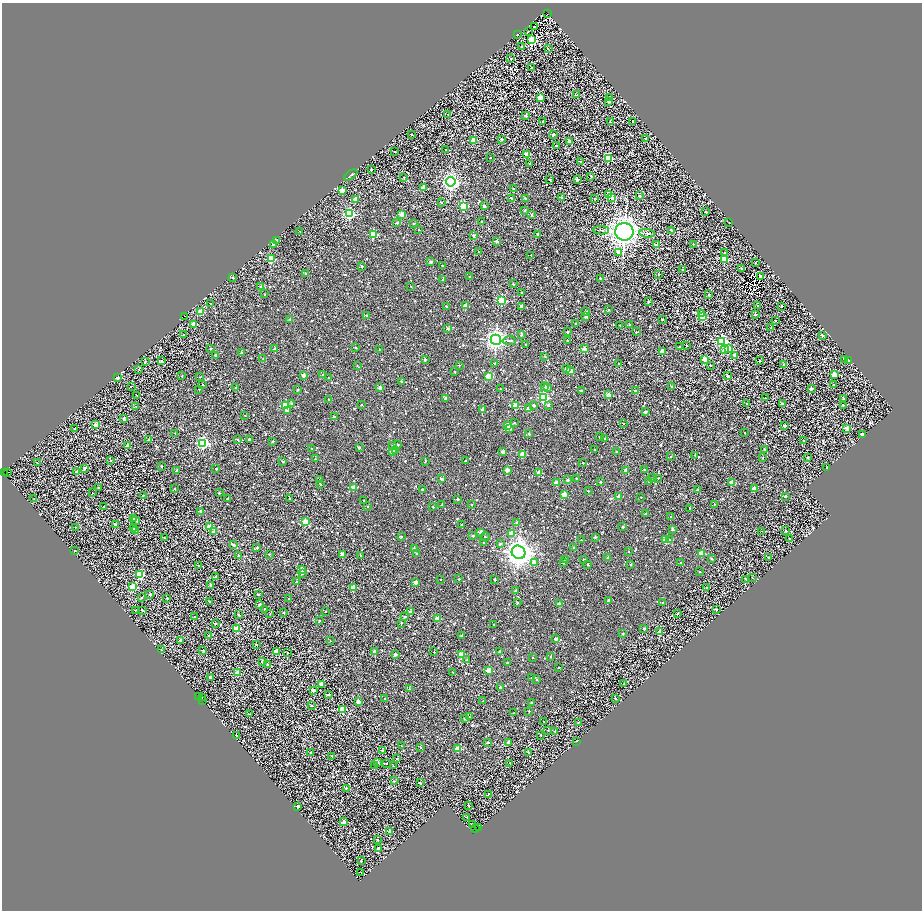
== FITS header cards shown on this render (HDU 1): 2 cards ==
NAXIS1  =                 1840
NAXIS2  =                 1816

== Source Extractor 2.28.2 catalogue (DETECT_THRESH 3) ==
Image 1840 x 1816 px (HDU 1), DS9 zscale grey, zoomed out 1/2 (1 PNG px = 2 x 2 image px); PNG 924 x 912 px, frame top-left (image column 1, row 1815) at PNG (2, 3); each listed source drawn as its Kron ellipse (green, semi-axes under 4 px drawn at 4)
Background 1.76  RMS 3.4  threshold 10.2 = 3 sigma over >= 5 px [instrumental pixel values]
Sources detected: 1697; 401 cannot appear on this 1/2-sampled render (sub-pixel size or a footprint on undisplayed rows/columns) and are neither listed nor drawn; of the other 1296, the 500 brightest by FLUX_AUTO listed and drawn (796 fainter detections omitted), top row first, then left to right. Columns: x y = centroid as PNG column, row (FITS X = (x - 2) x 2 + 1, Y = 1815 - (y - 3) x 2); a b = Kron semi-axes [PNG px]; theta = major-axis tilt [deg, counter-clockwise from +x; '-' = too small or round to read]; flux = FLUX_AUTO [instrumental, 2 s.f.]
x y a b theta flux
548 13 2 1 - 920
535 26 2 2 - 2700
528 31 2 2 - 720
517 34 2 2 - 1400
532 40 3 3 - 66000
522 47 3 2 - 800
548 48 2 2 - 990
511 59 2 2 - 790
532 68 2 2 - 1700
577 95 2 2 - 1700
540 97 2 2 - 15000
610 97 2 2 - 810
609 102 2 2 - 3300
448 114 2 2 - 800
526 116 2 2 - 3700
543 121 2 2 - 1400
633 121 2 2 - 1100
610 122 2 2 - 890
412 134 2 2 - 1000
553 135 2 2 - 3000
646 138 2 2 - 2900
502 139 2 2 - 1400
473 140 2 2 - 21000
570 141 3 2 - 5100
556 146 2 2 - 1600
446 149 2 2 - 710
395 152 2 2 - 1000
526 154 2 2 - 8900
491 158 2 2 - 1100
608 158 3 3 - 42000
580 161 3 2 - 1300
530 163 2 2 - 880
371 169 2 2 - 1200
351 175 8 3 36 920
591 176 2 2 - 1600
404 177 2 2 - 710
550 179 2 2 - 1700
577 179 2 2 - 5200
451 182 4 4 - 220000
423 188 2 2 - 10000
514 189 2 2 - 1200
342 190 2 2 - 13000
609 194 2 2 - 8900
639 196 2 2 - 2200
511 198 2 2 - 2700
525 198 2 2 - 1600
562 198 2 2 - 4000
594 198 2 2 - 900
612 198 2 2 - 8100
355 200 2 2 - 6100
441 203 2 2 - 1400
464 206 3 3 - 56000
484 206 2 2 - 2200
525 210 2 2 - 1000
705 212 2 2 - 1400
349 214 3 3 - 88000
531 214 2 2 - 1800
401 215 2 2 - 11000
482 222 2 2 - 910
397 223 2 2 - 1600
413 223 2 2 - 1600
729 223 2 2 - 680
418 230 2 2 - 780
601 230 8 2 -2 770
671 230 2 2 - 3000
300 231 2 2 - 670
624 232 9 8 - 580000
647 233 7 3 -7 1000
373 234 3 3 - 46000
538 234 2 2 - 2900
473 236 3 2 - 1700
277 240 2 2 - 1600
497 241 2 2 - 6200
273 244 2 2 - 2300
693 244 2 2 - 1300
657 245 2 2 - 3700
478 252 2 2 - 810
618 252 2 2 - 4200
725 252 2 2 - 2500
531 255 2 2 - 670
271 259 3 3 - 33000
724 259 3 3 - 34000
431 262 2 2 - 3800
755 263 2 2 - 1700
361 266 2 2 - 1500
443 266 2 2 - 1000
742 269 2 2 - 1400
683 270 2 2 - 1500
305 273 2 2 - 1200
659 274 2 2 - 2800
760 276 2 2 - 10000
470 277 2 2 - 1200
233 278 2 2 - 2100
600 278 2 2 - 1300
442 280 2 2 - 910
513 284 2 2 - 1200
260 286 2 2 - 1600
411 287 2 2 - 880
521 292 2 2 - 890
265 294 2 2 - 930
709 295 2 2 - 1800
501 300 3 3 - 67000
649 301 2 2 - 1400
211 303 2 2 - 800
757 305 2 2 - 990
446 306 2 2 - 1600
466 306 2 2 - 7600
521 306 2 2 - 5900
782 306 2 2 - 1300
608 309 2 2 - 950
200 312 2 2 - 16000
586 312 2 2 - 3000
702 313 2 2 - 16000
756 314 2 2 - 1500
185 316 3 2 - 900
366 316 2 2 - 1700
586 316 2 2 - 3200
703 317 3 2 - 34000
290 319 2 2 - 1800
662 319 2 2 - 750
775 320 2 2 - 1400
194 324 2 2 - 9900
576 324 2 2 - 780
620 325 2 2 - 740
629 325 2 2 - 1900
771 328 2 2 - 890
448 329 2 2 - 3300
568 332 2 2 - 2300
636 332 2 2 - 770
184 335 2 2 - 800
521 335 2 2 - 2700
822 335 2 2 - 2400
496 340 5 5 - 250000
567 340 2 2 - 1600
509 341 6 2 -3 690
722 341 4 4 - 120000
525 344 2 2 - 940
686 345 2 2 - 840
679 347 2 2 - 1200
355 348 2 2 - 860
584 348 2 2 - 5600
729 348 2 2 - 14000
211 349 2 2 - 1500
275 349 2 2 - 5200
379 349 2 2 - 640
725 350 2 2 - 5500
662 352 2 2 - 11000
241 353 2 2 - 1500
215 355 2 2 - 3400
734 355 3 2 - 4500
545 356 2 2 - 950
263 358 2 2 - 680
425 359 2 2 - 2400
705 359 2 2 - 15000
845 359 2 2 - 1900
760 360 2 2 - 910
145 361 2 2 - 1300
161 361 2 2 - 1200
849 361 2 2 - 740
494 363 2 2 - 1100
618 363 2 2 - 670
459 365 2 2 - 750
710 365 2 2 - 760
784 365 2 2 - 3400
357 366 3 2 - 690
139 369 2 1 - 690
566 369 2 2 - 1400
570 371 3 2 - 15000
454 372 2 2 - 1100
834 374 2 2 - 12000
304 375 2 2 - 7000
323 375 2 2 - 880
182 376 2 2 - 660
489 376 3 2 - 24000
728 376 2 2 - 5000
200 377 2 2 - 900
118 378 2 2 - 7300
328 378 2 2 - 860
401 381 2 2 - 2700
203 385 2 2 - 750
834 385 2 2 - 790
131 386 2 2 - 670
671 386 2 2 - 1000
380 387 2 2 - 5400
544 387 2 2 - 6200
547 387 2 2 - 3700
236 388 2 2 - 1000
811 388 2 2 - 4200
199 389 2 2 - 670
500 389 2 2 - 930
298 390 2 2 - 1200
581 391 2 2 - 1800
635 391 2 2 - 1500
137 395 2 1 - 1600
608 395 2 2 - 12000
446 398 2 2 - 4100
544 398 4 3 - 65000
765 398 2 2 - 910
844 398 2 2 - 2200
329 399 2 2 - 810
291 403 2 2 - 750
746 403 2 2 - 1100
783 404 2 2 - 4900
361 405 2 2 - 1200
534 405 2 2 - 2400
548 405 2 2 - 1700
843 405 2 2 - 1300
136 406 2 2 - 1000
286 406 3 3 - 40000
515 406 2 2 - 19000
483 409 2 2 - 4900
528 409 2 2 - 5700
287 411 4 2 - 790
645 412 2 2 - 3200
245 415 2 2 - 900
334 416 2 2 - 2000
124 419 3 2 - 4600
514 423 2 2 - 1200
623 423 2 2 - 1200
96 425 2 2 - 7000
784 425 2 2 - 6100
507 426 2 2 - 16000
510 428 4 2 - 3500
847 428 2 2 - 8400
74 429 2 2 - 1200
745 432 2 2 - 710
175 433 2 2 - 710
529 434 2 2 - 1200
862 434 2 2 - 7900
599 437 2 2 - 640
149 439 2 2 - 810
605 439 2 2 - 1700
238 440 2 2 - 1400
249 440 2 2 - 3100
804 440 2 2 - 1400
273 441 2 2 - 1500
203 443 4 4 - 87000
397 444 2 2 - 1100
128 445 2 2 - 4900
393 446 4 2 - 720
359 447 4 2 - 990
312 449 2 2 - 1200
395 450 2 2 - 2900
594 450 2 2 - 660
764 450 2 2 - 1500
393 451 2 2 - 13000
503 452 2 2 - 4000
616 452 2 2 - 1300
522 454 3 2 - 12000
695 455 2 2 - 940
671 457 2 2 - 940
807 457 2 2 - 2000
763 458 2 2 - 660
315 459 2 2 - 840
111 460 2 2 - 1000
283 461 2 2 - 1200
466 461 2 2 - 1500
425 462 3 2 - 700
37 463 2 2 - 1000
583 463 2 2 - 1100
162 467 2 2 - 1600
216 468 2 2 - 1200
827 468 2 2 - 900
84 469 2 2 - 2600
645 469 2 2 - 1000
507 470 2 2 - 7400
177 471 2 2 - 2100
625 471 2 2 - 4300
7 472 2 2 - 7300
77 472 2 2 - 3300
3 473 2 2 - 3100
539 473 2 2 - 10000
653 478 2 2 - 950
658 478 2 2 - 680
442 479 2 2 - 3800
576 479 2 2 - 1200
320 480 3 2 - 1800
568 480 2 2 - 3000
556 482 2 2 - 7800
600 482 2 2 - 880
649 482 2 2 - 850
732 482 2 2 - 9100
320 484 2 2 - 990
99 487 2 2 - 760
354 487 2 2 - 8100
754 488 2 2 - 6600
175 489 2 2 - 830
422 489 2 2 - 1100
697 490 2 2 - 2400
588 491 2 2 - 810
93 493 2 2 - 780
219 493 2 2 - 2000
564 494 2 2 - 17000
143 495 2 2 - 1500
618 496 2 2 - 6300
786 496 2 2 - 2100
641 497 2 2 - 790
227 498 2 2 - 880
290 498 2 2 - 1300
34 499 2 2 - 1200
457 499 2 2 - 1400
364 500 2 2 - 650
471 504 2 2 - 880
714 504 2 2 - 920
442 505 2 2 - 1400
104 506 2 2 - 1000
367 506 2 2 - 810
433 507 2 2 - 860
689 508 2 2 - 660
201 511 2 2 - 2900
645 513 3 2 - 980
671 517 2 2 - 810
134 518 2 2 - 5000
136 520 2 2 - 1500
305 522 3 2 - 15000
517 523 2 2 - 3800
115 524 2 2 - 5400
461 525 3 2 - 1600
622 526 2 2 - 1100
75 527 2 2 - 820
210 527 3 3 - 20000
133 528 2 2 - 4700
672 529 2 2 - 2100
136 531 2 2 - 5700
761 531 2 2 - 670
786 531 2 2 - 770
214 532 2 2 - 5500
481 532 2 2 - 9200
511 533 2 2 - 15000
401 536 2 2 - 1300
473 536 2 2 - 2000
485 537 4 2 - 1100
595 537 2 2 - 2200
164 538 2 2 - 720
789 539 2 2 - 1300
581 540 2 2 - 860
666 540 2 2 - 18000
670 540 2 2 - 740
483 543 2 2 - 970
500 544 2 2 - 1300
233 545 2 2 - 2200
574 547 2 2 - 1100
257 548 2 2 - 1100
414 549 2 2 - 3400
75 550 2 2 - 890
628 551 2 2 - 760
519 552 7 6 - 750000
701 553 2 2 - 12000
269 554 2 2 - 780
342 554 2 2 - 5100
416 554 2 2 - 770
238 556 2 2 - 1600
361 556 2 2 - 970
608 557 2 2 - 2900
769 558 2 2 - 1900
566 559 2 2 - 850
584 559 2 2 - 1500
711 559 2 2 - 1800
534 563 2 2 - 8000
563 563 3 2 - 830
681 563 2 2 - 2200
630 564 2 2 - 1300
198 565 2 2 - 1000
588 565 2 2 - 1200
302 569 2 2 - 6500
700 571 2 2 - 1000
302 574 2 2 - 2200
140 575 3 3 - 37000
216 577 2 2 - 1400
752 578 2 2 - 770
459 579 2 2 - 830
494 579 2 2 - 1400
746 579 2 2 - 1700
441 580 2 2 - 650
297 581 2 2 - 1900
415 582 2 2 - 7800
211 585 2 2 - 2800
133 587 3 3 - 36000
353 587 2 2 - 14000
706 587 2 2 - 850
515 591 2 2 - 2400
258 594 2 2 - 2700
150 595 2 2 - 2700
142 597 2 2 - 1500
167 598 2 2 - 1200
289 599 2 2 - 1900
209 601 2 2 - 1500
608 601 2 2 - 5300
517 603 2 2 - 1600
663 603 2 2 - 1100
559 604 2 2 - 5500
260 605 2 2 - 4600
264 609 2 2 - 1300
135 610 2 2 - 1400
143 610 2 2 - 1500
716 610 2 2 - 2300
326 611 2 2 - 840
411 612 2 2 - 6300
284 613 2 2 - 1600
270 614 2 2 - 940
677 614 2 2 - 900
239 615 2 2 - 2400
194 617 2 2 - 650
405 617 2 2 - 1300
437 618 2 2 - 11000
319 621 2 2 - 680
215 623 2 2 - 1900
401 623 2 2 - 680
494 624 2 2 - 790
237 628 3 2 - 23000
644 629 2 2 - 2500
660 632 2 2 - 14000
623 633 2 2 - 1700
461 635 3 2 - 740
208 636 3 2 - 1500
556 639 2 2 - 4400
181 640 2 2 - 4200
330 641 2 2 - 700
256 644 2 2 - 1700
161 650 2 2 - 670
203 650 2 2 - 1900
276 651 2 2 - 11000
374 651 2 2 - 4800
434 652 2 2 - 820
499 652 2 2 - 2700
288 653 2 2 - 820
395 654 3 2 - 4200
462 655 3 3 - 30000
533 657 2 2 - 670
550 657 2 2 - 1100
467 660 2 2 - 870
263 662 2 2 - 4800
507 662 2 2 - 910
268 665 2 2 - 760
559 668 2 2 - 650
489 670 2 2 - 19000
453 672 2 2 - 730
238 673 2 2 - 16000
211 677 2 2 - 5500
531 678 2 2 - 1200
537 679 2 2 - 860
321 684 3 2 - 3400
624 684 2 2 - 1200
500 687 2 2 - 3400
409 689 2 2 - 680
313 690 2 2 - 3900
328 694 2 2 - 1900
199 696 2 1 - 3500
202 697 2 2 - 3200
615 698 2 2 - 1300
385 699 2 2 - 800
203 700 2 2 - 830
483 701 2 2 - 880
358 702 2 2 - 7200
532 703 2 2 - 1100
311 706 2 2 - 1200
342 709 3 3 - 30000
529 711 2 2 - 790
514 713 2 2 - 2100
250 714 2 2 - 1300
469 717 2 2 - 1400
465 719 2 2 - 2000
544 721 2 2 - 690
578 722 2 2 - 1300
548 730 2 2 - 860
555 731 2 2 - 2200
236 735 2 2 - 890
541 735 2 2 - 1200
576 741 2 2 - 960
488 742 2 2 - 1600
508 742 2 2 - 3600
401 746 2 2 - 680
420 748 2 2 - 1100
458 749 2 2 - 13000
382 751 2 2 - 1000
528 752 2 2 - 1800
310 753 2 2 - 700
332 756 2 2 - 1100
397 758 2 2 - 790
377 762 2 2 - 2800
386 763 2 2 - 1600
510 763 2 2 - 990
375 766 2 2 - 860
393 766 2 2 - 1000
394 781 2 2 - 740
420 783 2 2 - 2500
346 788 2 2 - 880
488 794 2 2 - 780
298 806 2 2 - 3000
469 806 2 2 - 1100
467 817 2 2 - 1800
344 821 2 2 - 7000
473 824 2 1 - 1300
478 828 2 1 - 1200
476 829 2 1 - 710
389 831 2 2 - 5000
377 840 3 2 - 760
378 849 2 2 - 4200
361 861 2 2 - 930
360 872 2 1 - 8000
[796 fainter detections neither listed nor drawn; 401 sub-pixel or undisplayed-footprint detections neither listed nor drawn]